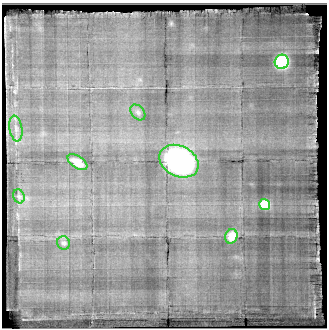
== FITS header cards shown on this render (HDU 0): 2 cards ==
NAXIS1  =                  325
NAXIS2  =                  326

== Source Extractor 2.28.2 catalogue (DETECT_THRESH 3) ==
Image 325 x 326 px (HDU 0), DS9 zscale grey, 1 PNG px = 1 image px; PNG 329 x 330 px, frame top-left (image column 1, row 326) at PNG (2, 3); each listed source drawn as its Kron ellipse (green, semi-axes under 4 px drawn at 4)
Background -2.55e-06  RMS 1.1e-04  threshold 3.27e-04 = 3 sigma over >= 5 px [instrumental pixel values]
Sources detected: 12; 3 with non-positive FLUX_AUTO (blend fragments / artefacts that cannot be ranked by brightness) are neither listed nor drawn; the other 9 listed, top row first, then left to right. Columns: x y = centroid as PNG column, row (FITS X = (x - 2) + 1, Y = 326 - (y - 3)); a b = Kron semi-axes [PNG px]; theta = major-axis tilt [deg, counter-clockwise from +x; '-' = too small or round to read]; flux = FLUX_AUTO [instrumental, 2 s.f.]
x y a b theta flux
282 62 7 7 - 0.073
138 112 9 6 -49 0.021
16 128 13 6 -81 0.04
179 161 20 15 -27 2
77 162 11 6 -34 0.06
19 196 7 5 -68 0.016
265 204 6 5 - 0.12
231 236 7 6 - 0.061
64 243 7 6 - 0.018
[3 non-positive-flux detections neither listed nor drawn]